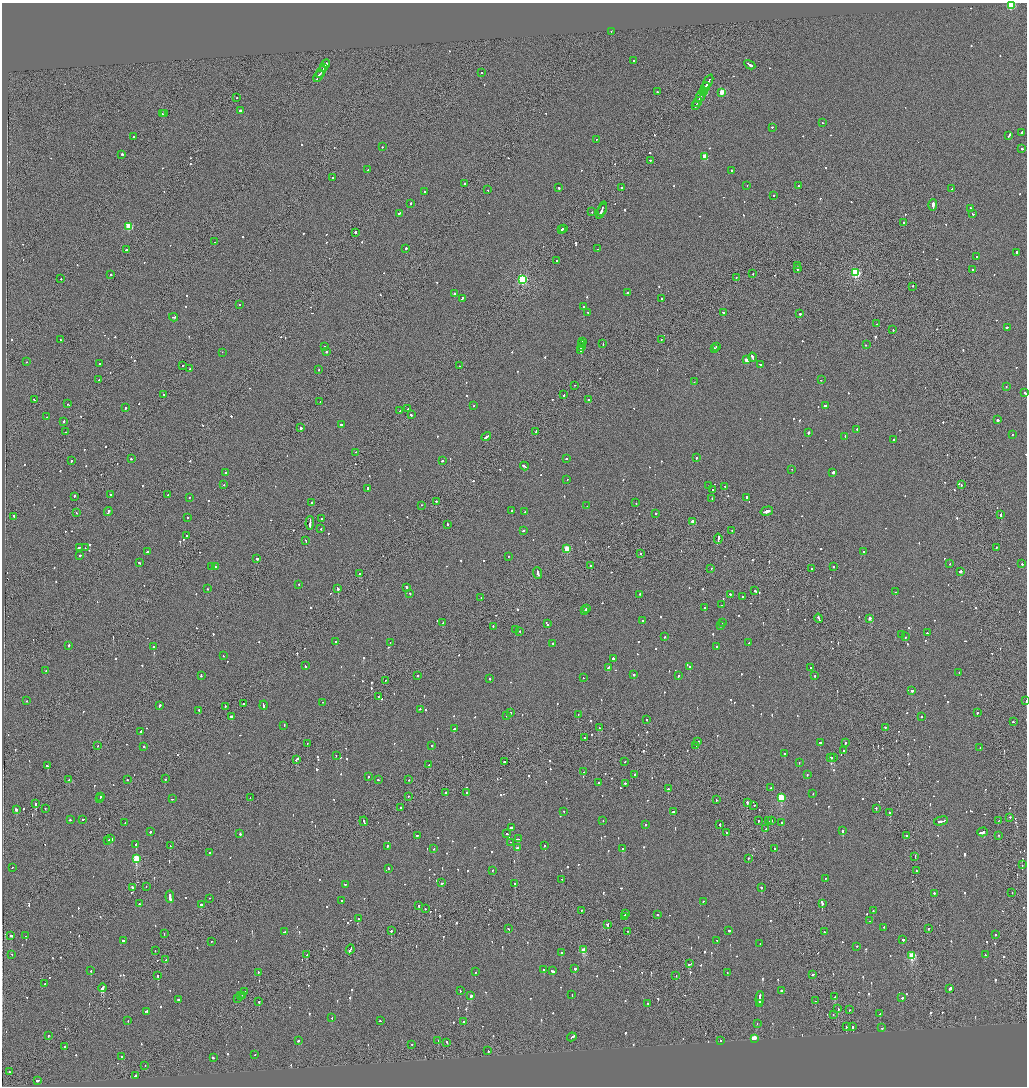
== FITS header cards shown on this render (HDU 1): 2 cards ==
NAXIS1  =                 2050
NAXIS2  =                 2168

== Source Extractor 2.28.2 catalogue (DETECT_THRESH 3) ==
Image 2050 x 2168 px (HDU 1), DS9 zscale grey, zoomed out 1/2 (1 PNG px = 2 x 2 image px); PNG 1029 x 1088 px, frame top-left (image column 2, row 2167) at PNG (2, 3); each listed source drawn as its Kron ellipse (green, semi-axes under 4 px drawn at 4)
Background -0.0702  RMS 0.067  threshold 0.2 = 3 sigma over >= 5 px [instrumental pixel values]
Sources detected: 1109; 50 cannot appear on this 1/2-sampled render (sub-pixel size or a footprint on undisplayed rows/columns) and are neither listed nor drawn; of the other 1059, the 500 brightest by FLUX_AUTO listed and drawn (559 fainter detections omitted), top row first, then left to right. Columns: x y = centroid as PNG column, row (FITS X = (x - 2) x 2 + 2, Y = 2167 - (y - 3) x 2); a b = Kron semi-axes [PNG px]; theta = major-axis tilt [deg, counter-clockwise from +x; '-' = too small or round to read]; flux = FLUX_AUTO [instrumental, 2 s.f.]
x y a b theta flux
1011 6 3 3 - 890
611 31 2 2 - 97
634 60 2 2 - 110
326 64 4 2 - 430
750 65 6 2 -29 450
324 67 3 2 - 230
321 72 6 1 58 500
481 73 2 2 - 130
318 76 7 2 58 730
708 81 7 2 64 850
705 87 5 2 - 600
703 91 3 2 - 370
657 92 2 2 - 83
705 92 2 2 - 360
722 92 3 3 - 310
701 96 7 2 61 860
236 98 2 1 - 82
698 102 5 1 - 610
696 106 3 1 - 360
240 111 2 2 - 98
164 113 2 1 - 430
162 114 2 2 - 410
822 123 2 2 - 96
772 127 2 2 - 85
1021 133 3 2 - 220
1009 135 4 2 - 270
134 136 2 2 - 140
596 139 2 2 - 130
382 147 2 2 - 110
1022 149 2 2 - 520
122 154 2 2 - 220
705 157 3 3 - 360
650 160 2 2 - 75
368 170 2 2 - 88
731 170 2 2 - 93
333 178 2 2 - 170
465 184 2 1 - 110
747 186 2 1 - 160
798 186 2 2 - 77
559 188 2 2 - 210
622 188 2 1 - 380
952 189 2 2 - 100
488 190 2 1 - 79
424 192 2 2 - 84
774 195 2 2 - 120
410 203 2 2 - 150
933 205 5 2 - 1900
602 208 7 2 73 360
970 208 2 2 - 100
601 211 8 1 64 570
592 212 2 1 - 120
399 213 3 2 - 120
973 214 2 2 - 130
904 222 2 1 - 190
129 226 3 3 - 520
563 228 3 1 - 210
561 230 3 2 - 230
355 232 2 2 - 430
214 242 2 2 - 140
406 248 2 2 - 170
597 249 2 2 - 79
127 250 2 1 - 490
1017 252 2 2 - 390
977 257 2 2 - 87
557 261 2 2 - 88
798 266 2 1 - 140
797 268 4 2 - 210
972 269 2 2 - 110
855 273 3 3 - 1200
753 274 2 1 - 100
110 275 2 2 - 130
736 278 2 1 - 340
61 279 2 2 - 98
522 279 3 3 - 1700
913 286 2 1 - 120
628 292 2 2 - 280
454 294 2 2 - 720
462 298 3 2 - 200
662 299 2 2 - 100
240 304 2 2 - 94
584 307 2 2 - 240
723 312 2 2 - 310
588 313 3 2 - 140
800 314 2 2 - 510
173 317 4 2 - 370
876 324 2 2 - 100
1007 327 4 2 - 290
893 330 2 1 - 120
661 339 2 1 - 120
60 340 2 1 - 200
582 342 3 2 - 200
582 344 2 1 - 160
603 344 2 2 - 140
866 345 2 2 - 95
324 346 2 1 - 130
581 346 4 2 - 350
717 346 2 2 - 140
714 348 2 2 - 190
581 350 3 2 - 230
327 351 2 2 - 410
222 352 2 2 - 110
752 357 4 2 - 290
747 360 2 2 - 190
26 362 2 1 - 89
99 363 2 2 - 89
760 364 2 2 - 110
182 366 2 1 - 78
459 366 2 1 - 530
190 369 2 2 - 85
319 370 2 2 - 120
99 380 2 1 - 85
821 380 2 2 - 78
694 382 2 2 - 83
574 385 2 2 - 81
1006 386 2 2 - 100
1025 393 3 2 - 180
164 394 2 1 - 85
563 395 2 2 - 420
34 400 2 1 - 250
589 400 2 2 - 280
320 402 2 1 - 89
68 404 2 2 - 84
474 405 2 2 - 88
825 406 2 2 - 2300
125 408 2 2 - 540
408 409 2 1 - 110
400 411 2 2 - 280
411 415 2 2 - 140
47 417 2 2 - 110
997 420 2 2 - 1200
64 421 2 2 - 79
341 424 2 2 - 150
301 428 2 2 - 700
857 429 2 2 - 130
536 431 3 1 - 160
66 432 2 1 - 91
808 433 2 2 - 800
1013 434 2 2 - 87
486 437 5 2 - 230
845 437 3 2 - 110
893 439 2 2 - 76
356 452 2 1 - 92
696 458 2 2 - 180
131 459 3 2 - 190
566 459 2 2 - 100
71 461 2 2 - 120
442 461 2 2 - 130
524 466 4 2 - 250
792 469 2 1 - 250
833 472 2 2 - 1200
226 473 2 2 - 430
567 479 2 2 - 75
224 485 2 2 - 76
961 485 2 2 - 190
709 486 2 2 - 80
725 487 2 2 - 80
367 488 3 2 - 120
712 490 2 2 - 87
111 495 2 2 - 730
168 495 2 2 - 100
74 496 2 2 - 420
746 497 2 2 - 180
189 498 2 2 - 96
712 498 2 2 - 140
436 501 2 1 - 450
311 502 2 2 - 130
636 503 2 2 - 94
422 505 2 1 - 400
587 506 2 2 - 97
512 511 2 2 - 350
767 511 6 2 16 410
108 512 4 2 - 240
525 512 2 2 - 94
76 513 2 1 - 200
656 513 2 2 - 160
1000 515 3 2 - 160
14 516 2 1 - 130
188 518 2 1 - 170
322 519 2 2 - 150
693 521 3 2 - 200
310 523 7 1 87 650
448 524 2 2 - 110
321 528 2 2 - 91
523 530 3 2 - 130
732 531 2 1 - 94
186 536 2 2 - 310
718 539 5 1 - 410
306 541 2 1 - 330
79 547 3 1 - 130
996 547 2 2 - 95
85 548 2 1 - 180
567 549 3 3 - 570
147 552 2 2 - 130
864 552 2 2 - 160
641 553 2 2 - 84
80 555 2 2 - 130
508 556 2 2 - 95
257 559 2 2 - 310
139 563 3 2 - 180
950 564 2 2 - 76
1022 564 2 2 - 130
591 565 2 2 - 340
211 567 2 2 - 83
215 567 2 2 - 80
833 567 2 2 - 94
711 568 2 2 - 120
812 569 2 2 - 85
960 571 2 2 - 400
538 573 6 2 -69 340
359 574 2 2 - 230
299 584 2 2 - 89
406 587 3 2 - 260
208 589 2 2 - 86
338 589 3 2 - 280
755 591 3 2 - 150
895 592 2 2 - 110
410 593 2 2 - 140
640 594 2 2 - 88
730 594 2 2 - 340
743 596 2 2 - 110
481 598 2 2 - 130
721 605 2 1 - 200
705 607 2 2 - 120
586 609 3 2 - 310
585 611 2 2 - 130
819 618 5 1 - 270
870 618 3 2 - 120
642 620 2 1 - 100
443 623 3 1 - 340
723 623 2 2 - 82
547 624 4 2 - 260
493 626 2 1 - 99
720 626 2 2 - 380
516 629 2 2 - 93
520 632 2 2 - 76
927 633 2 2 - 110
902 634 2 2 - 130
664 637 3 2 - 99
905 637 2 2 - 76
336 641 2 2 - 220
390 642 2 2 - 98
553 643 2 2 - 190
749 643 2 2 - 120
69 645 2 2 - 190
153 646 2 2 - 180
717 647 2 2 - 180
223 656 2 2 - 78
613 658 2 2 - 1200
305 666 3 2 - 140
608 667 3 2 - 210
690 667 2 2 - 350
811 668 2 2 - 200
46 671 2 2 - 130
959 672 2 2 - 100
634 674 2 2 - 260
201 675 3 2 - 170
815 675 3 2 - 130
417 676 2 2 - 330
679 676 3 2 - 110
583 678 2 2 - 85
490 679 2 2 - 88
385 680 2 2 - 78
912 691 2 2 - 210
378 697 2 2 - 100
27 701 2 2 - 260
1026 701 2 1 - 82
323 702 2 1 - 76
243 704 2 2 - 160
263 705 4 2 - 290
160 706 3 2 - 300
225 706 3 1 - 170
420 709 2 2 - 82
199 710 2 1 - 130
510 713 2 2 - 3900
977 713 2 2 - 86
578 714 2 1 - 390
231 716 2 2 - 260
506 716 2 2 - 95
921 717 2 2 - 160
646 720 2 2 - 130
1013 722 2 2 - 100
284 725 3 2 - 140
885 727 2 2 - 160
600 728 4 2 - 190
454 729 2 2 - 260
140 732 2 2 - 630
585 737 2 2 - 100
698 741 2 2 - 150
820 742 2 2 - 120
307 743 2 1 - 89
845 743 2 2 - 150
432 745 2 2 - 83
696 745 2 1 - 78
98 746 2 1 - 120
144 746 2 2 - 230
980 748 2 1 - 78
844 751 2 2 - 210
785 754 2 2 - 230
336 755 2 2 - 90
831 758 3 2 - 170
834 758 2 2 - 130
297 759 4 2 - 330
504 762 2 2 - 240
625 762 2 1 - 89
799 763 2 2 - 76
429 765 2 1 - 170
47 766 2 2 - 410
583 772 2 1 - 380
635 774 2 2 - 280
807 774 2 2 - 200
369 776 2 2 - 260
165 779 2 2 - 92
69 780 2 2 - 77
127 780 2 2 - 87
378 780 2 2 - 210
409 780 2 1 - 100
598 783 2 2 - 250
625 783 2 1 - 190
771 788 2 2 - 92
668 789 2 2 - 560
446 792 2 2 - 100
467 792 2 2 - 110
813 793 2 2 - 110
408 796 2 1 - 110
100 797 2 2 - 110
250 797 2 1 - 96
781 797 3 3 - 920
99 799 2 2 - 300
172 799 2 1 - 120
716 800 2 2 - 180
747 802 2 2 - 290
35 804 2 2 - 620
754 805 2 2 - 220
45 808 2 1 - 300
400 808 2 1 - 120
876 808 2 2 - 110
16 809 3 2 - 160
564 811 2 2 - 84
673 812 3 2 - 290
889 812 3 1 - 290
1010 817 2 2 - 110
83 819 2 2 - 96
70 820 2 2 - 120
772 820 2 1 - 96
364 821 5 2 - 260
603 821 2 2 - 86
758 821 2 2 - 150
769 821 2 2 - 110
941 821 7 2 14 450
998 821 2 1 - 84
782 822 2 2 - 190
125 823 2 2 - 150
645 824 2 1 - 140
720 824 2 1 - 320
512 827 2 2 - 470
766 829 2 1 - 98
842 831 2 2 - 250
150 832 2 2 - 300
983 832 5 2 - 810
240 833 3 2 - 730
726 833 2 2 - 150
507 834 2 2 - 110
417 835 2 2 - 87
906 835 2 2 - 260
999 835 2 1 - 200
111 839 3 2 - 250
518 839 4 2 - 220
108 840 2 2 - 240
511 842 2 1 - 160
136 844 2 2 - 290
544 845 2 2 - 76
170 846 2 1 - 79
387 846 2 2 - 120
517 848 2 2 - 240
774 848 2 1 - 490
434 849 2 1 - 130
623 849 4 2 - 430
209 853 2 2 - 100
915 856 2 1 - 94
136 858 3 3 - 610
748 858 2 2 - 81
1022 865 2 1 - 89
12 867 2 2 - 89
388 868 2 2 - 100
493 870 2 2 - 77
916 871 2 2 - 77
825 878 2 2 - 89
562 879 2 1 - 86
442 883 2 2 - 240
345 884 2 2 - 77
515 884 2 1 - 620
132 887 3 2 - 160
146 887 2 1 - 84
761 887 2 2 - 430
1012 892 2 2 - 80
934 893 2 2 - 110
170 897 6 2 -84 750
210 898 2 1 - 140
341 901 2 2 - 80
703 901 2 2 - 82
822 903 2 1 - 410
139 904 2 2 - 170
201 904 2 2 - 400
419 906 2 2 - 140
425 909 2 1 - 160
581 910 2 2 - 130
873 911 2 1 - 110
625 913 3 2 - 330
657 915 2 2 - 110
624 916 3 2 - 230
358 918 3 2 - 210
870 921 2 2 - 110
607 924 2 2 - 630
883 927 2 2 - 110
929 928 2 2 - 110
509 929 3 1 - 110
729 930 2 2 - 420
391 931 2 2 - 320
628 931 2 1 - 94
284 932 3 2 - 160
824 932 2 1 - 140
164 934 2 1 - 140
11 935 3 2 - 140
996 935 2 2 - 320
26 936 2 2 - 84
903 939 2 2 - 480
717 940 2 2 - 92
124 941 4 2 - 190
211 941 2 1 - 190
760 944 2 2 - 100
857 946 2 2 - 85
350 949 5 2 - 360
155 950 2 1 - 91
584 950 3 2 - 410
561 952 2 2 - 190
12 954 2 2 - 130
307 955 2 2 - 110
912 955 3 3 - 910
985 955 2 2 - 130
166 960 2 1 - 93
690 964 4 2 - 200
575 968 2 2 - 250
544 969 2 2 - 540
91 971 2 2 - 100
552 971 3 2 - 280
258 972 2 2 - 150
475 972 2 2 - 87
727 972 2 2 - 89
813 974 3 2 - 280
158 975 2 2 - 240
676 976 2 1 - 78
45 984 2 2 - 220
102 988 4 2 - 980
950 988 3 2 - 340
781 990 2 2 - 260
245 991 4 2 - 190
460 991 2 2 - 81
243 995 2 1 - 86
572 995 2 2 - 79
240 996 2 2 - 180
471 996 2 2 - 530
835 997 2 2 - 300
237 998 2 2 - 130
760 998 7 2 89 650
902 998 2 2 - 91
178 999 2 2 - 140
259 1001 3 1 - 200
815 1001 2 2 - 120
648 1003 2 2 - 100
759 1003 3 1 - 360
838 1009 2 2 - 340
849 1010 2 2 - 87
146 1011 3 2 - 210
833 1014 2 1 - 78
880 1014 2 2 - 120
332 1018 2 2 - 160
128 1021 2 2 - 80
380 1021 2 2 - 84
464 1021 2 2 - 86
757 1023 2 2 - 90
846 1027 2 2 - 410
852 1027 2 2 - 330
882 1028 2 2 - 370
48 1035 2 2 - 79
572 1037 5 2 - 320
754 1038 3 2 - 800
438 1040 2 2 - 400
298 1041 2 2 - 180
721 1041 2 2 - 110
447 1042 2 1 - 140
412 1044 2 1 - 130
65 1046 2 2 - 260
488 1050 2 1 - 240
255 1055 2 2 - 84
122 1057 2 2 - 250
213 1058 3 2 - 170
145 1065 2 2 - 120
9 1072 2 1 - 120
135 1076 3 2 - 180
38 1080 3 2 - 220
At the frame edge (FLAGS 8, measured only in part): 3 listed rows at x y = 1011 6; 1025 393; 1026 701
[559 fainter detections neither listed nor drawn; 50 sub-pixel or undisplayed-footprint detections neither listed nor drawn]